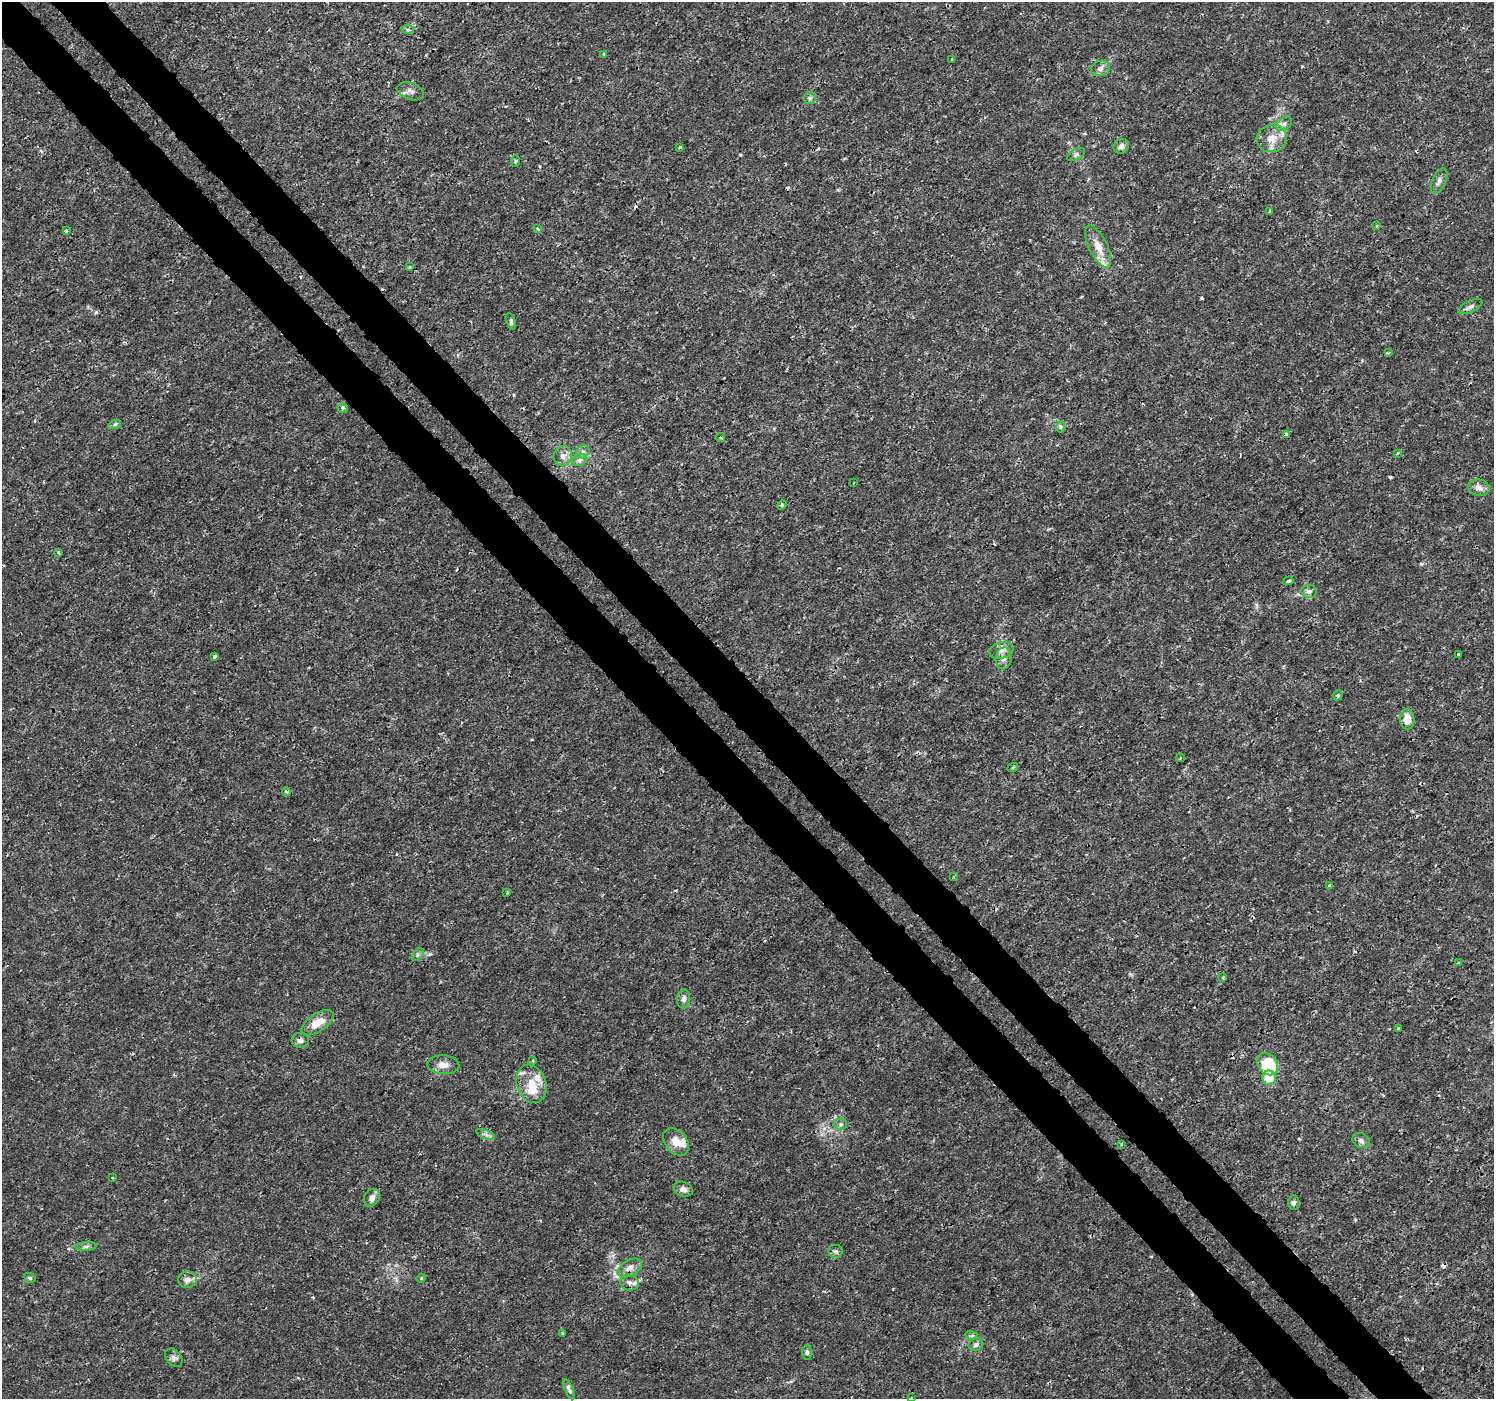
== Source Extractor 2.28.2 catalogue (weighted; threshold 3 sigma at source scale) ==
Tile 11 of 4 x 4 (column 3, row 3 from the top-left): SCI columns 3030-4521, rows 1585-2981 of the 6065 x 6025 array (HDU 1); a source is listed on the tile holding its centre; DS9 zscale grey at full resolution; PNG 1496 x 1401 px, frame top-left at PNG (2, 2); each listed source drawn as its Kron ellipse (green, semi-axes under 4 px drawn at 4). Shown black and unused: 7% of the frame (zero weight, under 3 of 4 exposures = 5% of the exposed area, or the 3 px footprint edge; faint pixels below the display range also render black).
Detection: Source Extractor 2.28.2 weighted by HDU 2 'WHT'; one run over the whole footprint, this tile lists its part. Background 0.00125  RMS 8.2e-04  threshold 0.0037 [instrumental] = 3 sigma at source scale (4.5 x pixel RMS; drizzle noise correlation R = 1.50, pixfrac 1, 0.0396/0.0396 arcsec/px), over >= 5 px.
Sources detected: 99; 10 cosmic-ray / hot-pixel residue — neither listed nor drawn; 5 inside a brighter listed object's ellipse — not listed separately; the other 84 listed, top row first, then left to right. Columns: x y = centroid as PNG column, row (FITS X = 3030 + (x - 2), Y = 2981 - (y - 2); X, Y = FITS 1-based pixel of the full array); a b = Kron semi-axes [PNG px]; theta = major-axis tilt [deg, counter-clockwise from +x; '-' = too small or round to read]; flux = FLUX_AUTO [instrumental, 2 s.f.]
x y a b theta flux
408 29 6 3 -9 0.13
604 54 4 3 - 0.12
952 59 3 2 - 0.074
1100 68 9 7 16 0.39
411 91 14 8 -21 0.45
810 98 6 5 - 0.18
1284 124 9 6 38 0.3
1272 138 15 13 13 1.2
1121 146 8 7 - 0.37
680 147 4 3 - 0.092
1076 154 10 5 27 0.21
515 161 6 4 88 0.1
1439 181 13 7 65 0.35
1270 211 3 3 - 0.088
1377 225 3 3 - 0.1
537 229 4 3 - 0.15
66 231 3 3 - 0.17
1098 246 23 9 -64 1.2
410 267 3 3 - 0.073
1470 306 13 5 27 0.3
511 322 9 4 -70 0.16
1388 353 4 3 - 0.11
343 408 5 4 - 0.17
115 424 6 4 19 0.13
1060 427 6 4 -90 0.13
1286 434 4 3 - 0.16
720 438 5 2 - 0.1
583 452 7 6 - 0.25
1397 453 4 2 - 0.07
563 456 10 9 - 0.5
579 460 7 5 21 0.26
854 483 2 2 - 0.059
1479 488 11 8 -8 0.44
782 505 5 3 - 0.1
58 552 4 4 - 0.11
1288 581 5 3 - 0.17
1309 591 7 6 - 0.29
1001 650 12 8 16 0.52
1458 654 3 3 - 0.12
215 656 4 3 - 0.2
1004 658 11 8 81 0.45
1338 695 5 4 - 0.16
1407 719 10 7 -88 1
1180 758 4 2 - 0.076
1013 767 5 3 - 0.078
286 792 5 4 - 0.2
954 877 4 3 - 0.083
1329 885 3 3 - 0.12
507 893 4 3 - 0.073
418 955 7 4 46 0.19
1459 963 4 4 - 0.25
1223 977 4 3 - 0.13
684 999 9 6 87 0.32
317 1023 18 9 33 1.4
1399 1028 3 3 - 0.13
300 1040 9 7 0 0.37
533 1061 4 2 - 0.077
1268 1064 12 9 -54 4
443 1065 16 9 -3 0.66
1269 1078 7 7 - 1.5
532 1084 20 14 -71 1.6
841 1124 6 5 - 0.19
486 1134 10 3 -21 0.19
1361 1141 9 7 -30 0.3
676 1142 15 11 -50 0.96
1121 1145 4 3 - 0.08
112 1178 4 2 - 0.066
683 1189 10 7 -21 0.39
372 1198 9 7 57 0.45
1294 1202 7 5 -90 0.19
86 1246 10 4 5 0.22
835 1251 7 6 - 0.2
630 1268 13 8 30 0.56
30 1278 6 5 - 0.13
421 1278 4 4 - 0.085
187 1280 9 8 - 0.44
629 1282 9 8 - 0.4
562 1333 4 2 - 0.069
972 1336 6 4 -17 0.13
976 1345 7 6 - 0.28
807 1352 7 5 88 0.18
174 1358 10 7 -50 0.28
569 1389 11 4 -65 0.22
911 1398 4 3 - 0.081
Overlapping masked pixels (flux is a lower limit): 2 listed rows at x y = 300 1040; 630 1268
Isophote crosses this tile's border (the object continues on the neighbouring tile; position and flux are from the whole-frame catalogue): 1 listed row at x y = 911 1398
Unlisted compact peaks at least as high as the median listed source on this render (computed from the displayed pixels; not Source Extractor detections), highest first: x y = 96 312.